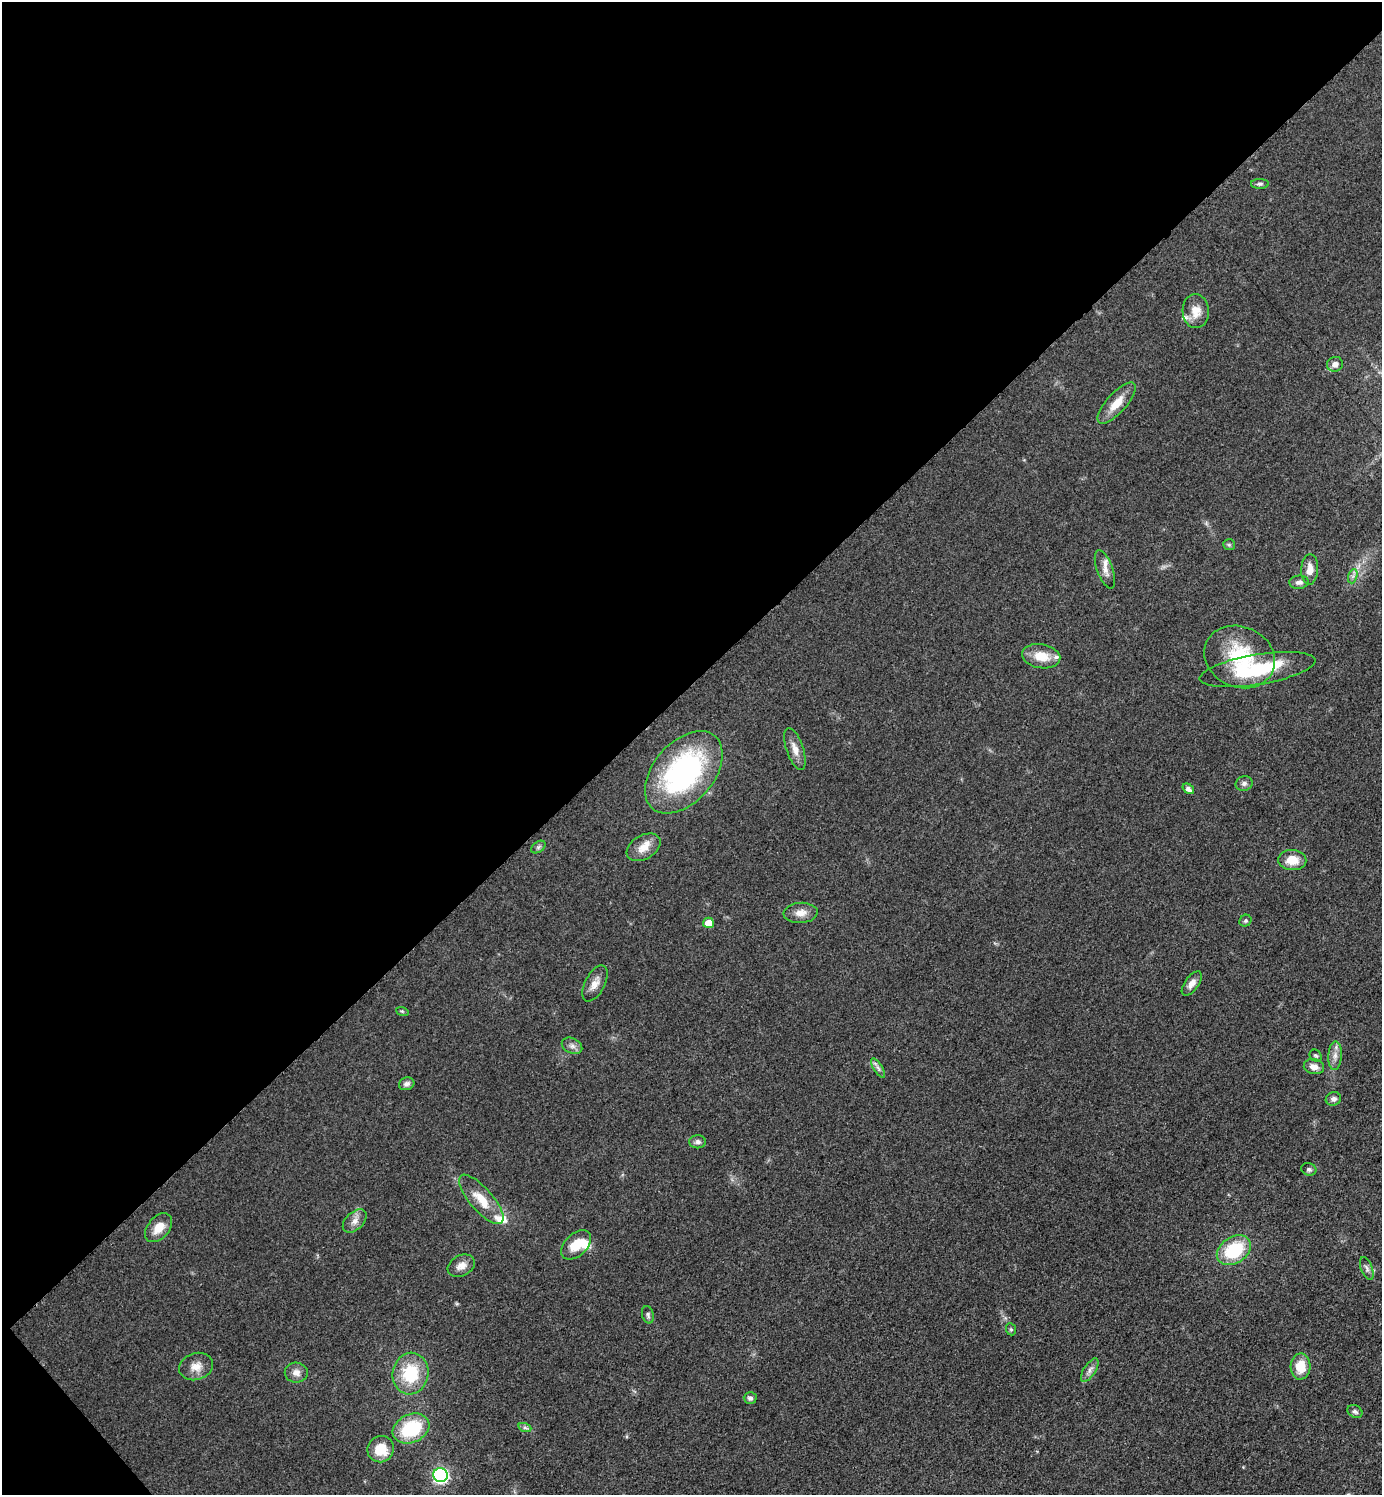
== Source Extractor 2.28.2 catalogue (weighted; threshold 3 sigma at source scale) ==
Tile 5 of 4 x 4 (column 1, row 2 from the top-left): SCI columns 207-1586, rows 2999-4491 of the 6030 x 6036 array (HDU 1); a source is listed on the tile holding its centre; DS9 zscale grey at full resolution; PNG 1384 x 1497 px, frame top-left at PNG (2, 2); each listed source drawn as its Kron ellipse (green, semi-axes under 4 px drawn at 4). Shown black and unused: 46% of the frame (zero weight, under 3 of 5 exposures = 3% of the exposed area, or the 3 px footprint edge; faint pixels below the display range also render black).
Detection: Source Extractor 2.28.2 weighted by HDU 2 'WHT'; one run over the whole footprint, this tile lists its part. Background 0.0488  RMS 0.0059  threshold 0.0263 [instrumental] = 3 sigma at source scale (4.5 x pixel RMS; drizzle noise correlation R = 1.50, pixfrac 1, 0.05/0.05 arcsec/px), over >= 5 px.
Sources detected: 58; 1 inside a brighter object's white glare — neither listed nor drawn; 3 inside a brighter listed object's ellipse — not listed separately; the other 54 listed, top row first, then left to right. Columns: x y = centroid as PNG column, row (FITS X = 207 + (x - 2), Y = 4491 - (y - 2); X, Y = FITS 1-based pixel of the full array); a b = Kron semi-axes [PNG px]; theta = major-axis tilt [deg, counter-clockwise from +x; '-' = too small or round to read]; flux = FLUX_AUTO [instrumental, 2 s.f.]
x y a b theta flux
1260 184 9 5 2 1.4
1196 311 17 13 -87 8
1335 364 8 7 - 3.6
1117 403 26 10 48 9.7
1229 545 6 5 - 1
1105 569 20 8 -70 4.8
1310 569 15 8 86 5.6
1353 576 7 4 71 1.5
1299 582 9 6 4 2.5
1041 656 19 12 -9 11
1240 657 36 30 -25 42
1258 670 58 15 9 42
795 749 22 8 -71 5.7
684 772 48 30 49 120
1244 783 8 7 - 2
1188 789 6 4 -38 2.3
538 847 8 5 36 1.4
644 847 18 12 31 7.6
1292 860 14 10 -3 10
801 913 17 10 4 5.7
1245 921 6 5 - 1
708 923 5 5 - 7.3
595 983 19 10 62 5.5
1192 983 14 7 53 3.9
402 1011 6 4 -19 0.76
572 1046 11 7 -27 2.7
1316 1056 6 5 - 1
1335 1056 14 7 86 3.8
1314 1067 10 7 -9 4.2
878 1068 11 4 -58 1.8
407 1084 8 6 17 2
1333 1099 8 6 18 2.1
698 1142 8 6 -1 1.8
1309 1169 7 6 - 1.5
481 1199 31 11 -49 13
355 1221 14 8 43 4.1
159 1228 17 10 49 8.1
576 1245 18 11 44 11
1234 1250 18 13 33 33
461 1266 14 10 27 4.6
1367 1268 12 6 -70 2.2
648 1315 9 6 -75 1.4
1011 1329 6 5 - 0.97
1300 1366 13 10 86 13
196 1367 17 13 19 6.6
1090 1370 13 6 57 2.7
296 1373 11 10 - 4.1
411 1374 21 18 81 28
750 1398 6 6 - 1.8
1355 1411 8 6 -25 1.6
525 1428 7 4 -19 1.3
411 1429 19 14 25 32
381 1449 13 13 - 13
440 1475 7 7 - 130